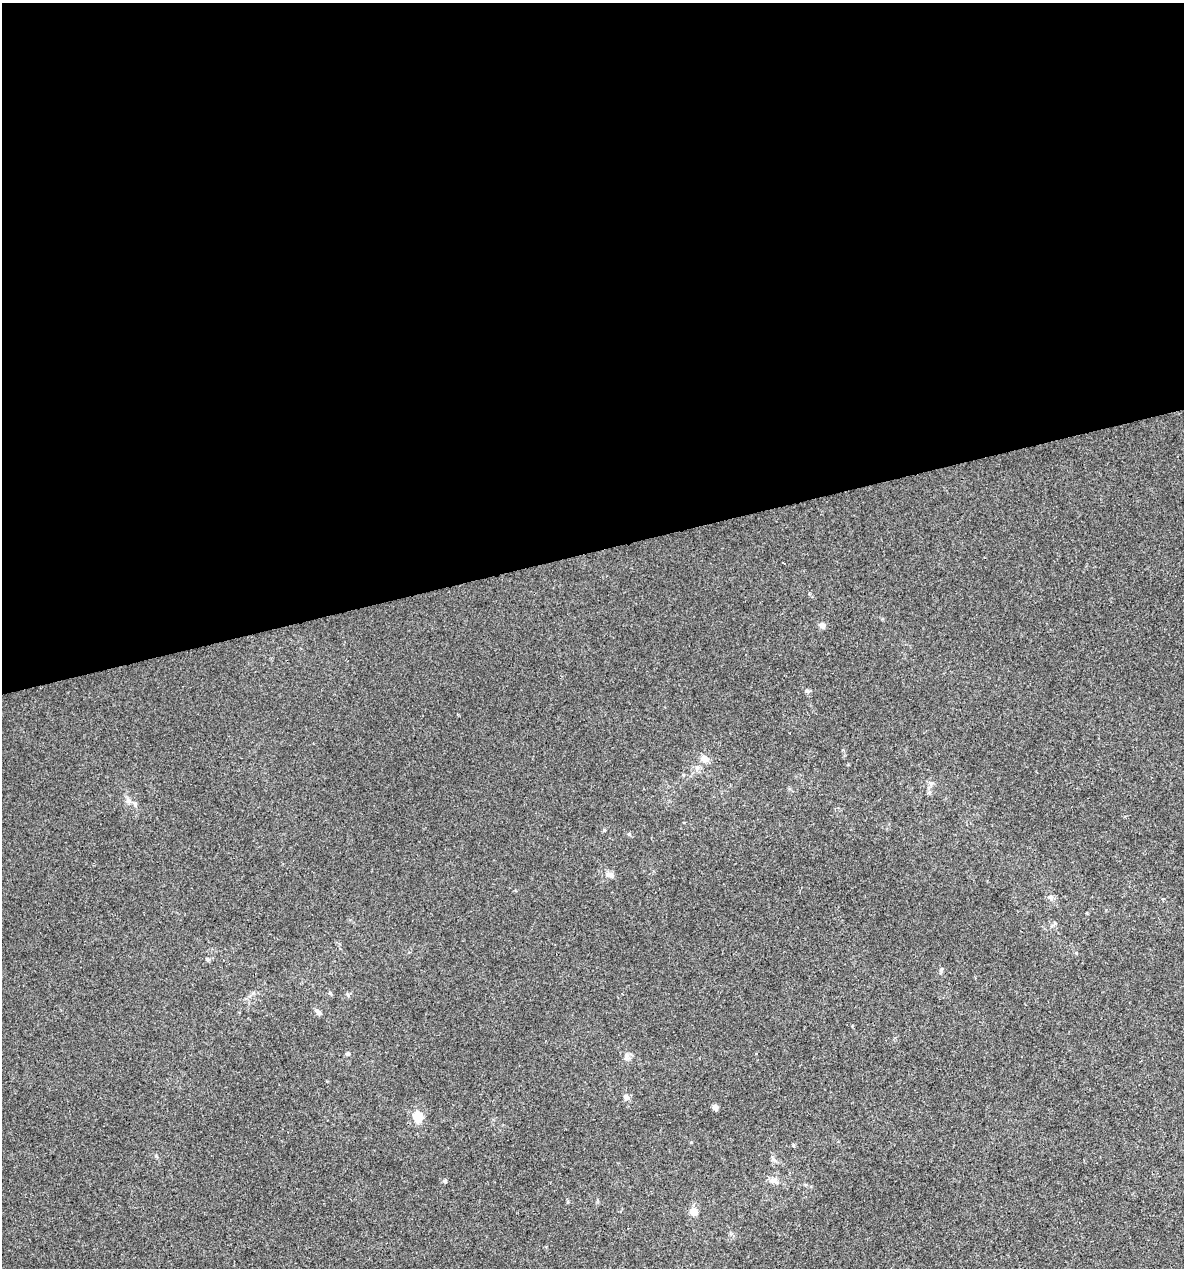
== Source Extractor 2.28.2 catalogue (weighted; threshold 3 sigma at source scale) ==
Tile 2 of 4 x 4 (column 2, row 1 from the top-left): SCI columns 1222-2403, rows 3799-5064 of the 4854 x 5064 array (HDU 1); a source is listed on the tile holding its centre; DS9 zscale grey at full resolution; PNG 1186 x 1270 px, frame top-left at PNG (2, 3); no overlay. Shown black and unused: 43% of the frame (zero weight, under 2 of 3 exposures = <1% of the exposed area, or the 3 px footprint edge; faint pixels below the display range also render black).
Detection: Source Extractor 2.28.2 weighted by HDU 2 'WHT'; one run over the whole footprint, this tile lists its part. Background -3.12e-04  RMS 0.0042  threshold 0.0188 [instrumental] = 3 sigma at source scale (4.5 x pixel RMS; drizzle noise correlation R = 1.50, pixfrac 1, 0.0396/0.0396 arcsec/px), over >= 5 px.
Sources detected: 19; all 19 listed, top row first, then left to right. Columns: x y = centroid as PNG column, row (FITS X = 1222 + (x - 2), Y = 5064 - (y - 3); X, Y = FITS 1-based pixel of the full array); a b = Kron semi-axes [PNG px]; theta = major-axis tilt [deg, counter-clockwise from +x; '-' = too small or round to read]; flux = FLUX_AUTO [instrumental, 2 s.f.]
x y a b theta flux
822 626 7 6 - 1.6
807 691 7 4 -44 0.73
705 759 10 8 -27 2.9
930 783 6 5 - 0.95
128 800 9 7 -86 1.7
604 830 5 3 - 0.4
610 875 11 7 -24 1.9
1051 897 8 7 - 1.5
1163 899 5 3 - 0.62
207 959 6 5 - 0.8
330 993 6 4 -19 0.5
318 1012 11 5 -51 1.2
348 1053 5 5 - 0.66
626 1057 11 7 83 1.8
626 1097 7 7 - 1.6
715 1107 4 4 - 3.6
418 1116 15 12 -81 5.9
773 1181 11 7 -12 2
693 1211 5 5 - 9.9
Unlisted compact peaks at least as high as the median listed source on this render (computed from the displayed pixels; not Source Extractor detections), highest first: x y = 445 1181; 629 834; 1076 953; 941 970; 691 1142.